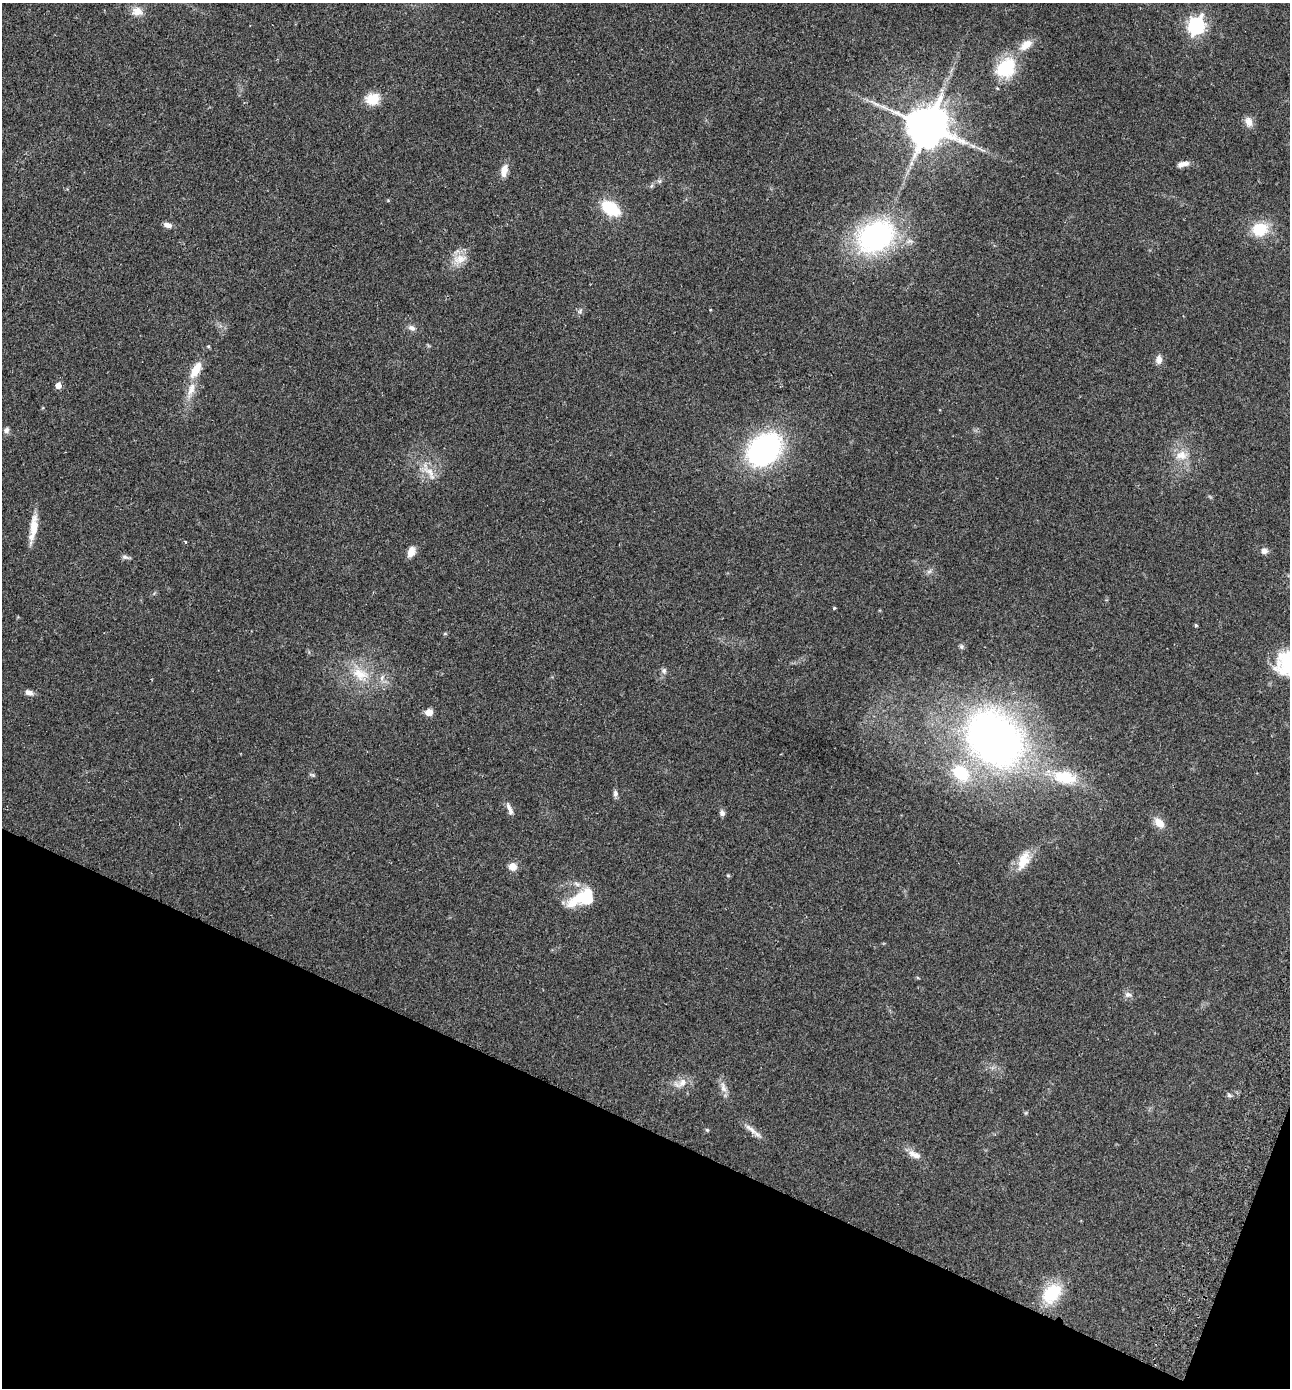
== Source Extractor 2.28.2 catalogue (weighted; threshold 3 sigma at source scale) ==
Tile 15 of 4 x 4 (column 3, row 4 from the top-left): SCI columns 2770-4057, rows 31-1416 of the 5672 x 5603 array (HDU 1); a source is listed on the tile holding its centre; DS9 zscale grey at full resolution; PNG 1292 x 1390 px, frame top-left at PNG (2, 3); no overlay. Shown black and unused: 20% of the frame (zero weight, under 2 of 3 exposures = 3% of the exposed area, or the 3 px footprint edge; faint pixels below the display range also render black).
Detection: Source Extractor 2.28.2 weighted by HDU 2 'WHT'; one run over the whole footprint, this tile lists its part. Background 0.0859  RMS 0.0077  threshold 0.0346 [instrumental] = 3 sigma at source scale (4.5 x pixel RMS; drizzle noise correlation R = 1.50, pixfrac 1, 0.05/0.05 arcsec/px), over >= 5 px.
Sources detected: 66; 1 too faint to see at this stretch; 1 inside a brighter object's white glare — not listed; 4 inside a brighter listed object's ellipse — not listed separately; the other 60 listed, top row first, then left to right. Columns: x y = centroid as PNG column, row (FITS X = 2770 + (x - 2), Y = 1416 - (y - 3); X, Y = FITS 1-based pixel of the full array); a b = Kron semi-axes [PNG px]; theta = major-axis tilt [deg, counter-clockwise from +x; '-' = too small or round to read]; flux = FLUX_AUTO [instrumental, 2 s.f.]
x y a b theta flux
137 11 14 11 -4 7
1196 26 7 6 - 250
1026 45 20 11 36 9.7
1006 68 24 19 45 38
372 99 15 12 10 14
1249 122 14 9 -76 5.1
927 126 11 11 - 2800
1183 164 14 6 13 4.3
504 170 14 7 79 7.4
659 181 6 5 - 1.4
651 186 6 4 71 1.2
610 208 15 9 -33 41
168 225 10 6 -17 3.7
1260 229 15 13 13 23
875 236 41 30 33 130
460 259 22 12 16 10
580 311 8 3 59 1.4
412 328 10 7 -28 2.9
208 346 4 4 - 0.84
1159 359 11 8 86 4.1
196 370 23 10 61 13
58 385 5 5 - 6.3
6 430 8 6 49 2.3
764 449 31 23 43 150
1181 455 19 12 6 10
429 472 28 9 -50 10
34 526 34 8 83 12
185 542 4 3 - 0.75
1264 551 9 8 - 3.2
411 552 12 8 68 6.2
125 557 11 5 -16 2
834 608 3 3 - 1.5
1196 625 4 3 - 0.96
445 634 6 4 0 0.82
961 647 6 6 - 1.5
1288 664 42 23 19 34
664 671 8 7 - 2
360 674 25 16 -23 20
29 692 10 7 -23 3.8
429 712 7 6 - 7.3
994 739 61 47 -45 360
961 773 22 16 -39 27
312 775 8 5 -20 1.2
1065 777 35 18 -10 33
615 793 9 6 -85 2.2
510 810 18 6 -69 3.7
722 813 7 6 - 2.3
1159 823 14 9 -47 7.8
1023 859 24 17 53 15
513 867 9 8 - 5.9
728 875 5 4 - 0.85
585 895 46 13 30 26
1128 995 10 7 -11 2.9
681 1083 24 9 22 7.8
723 1087 17 7 -76 4.9
1229 1095 8 5 -20 1.5
707 1130 5 4 - 1.1
753 1131 32 5 -38 5.4
916 1155 12 8 -23 4.5
1051 1293 19 14 46 35
Isophote crosses this tile's border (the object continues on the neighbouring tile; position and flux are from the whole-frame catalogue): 1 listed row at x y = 1288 664